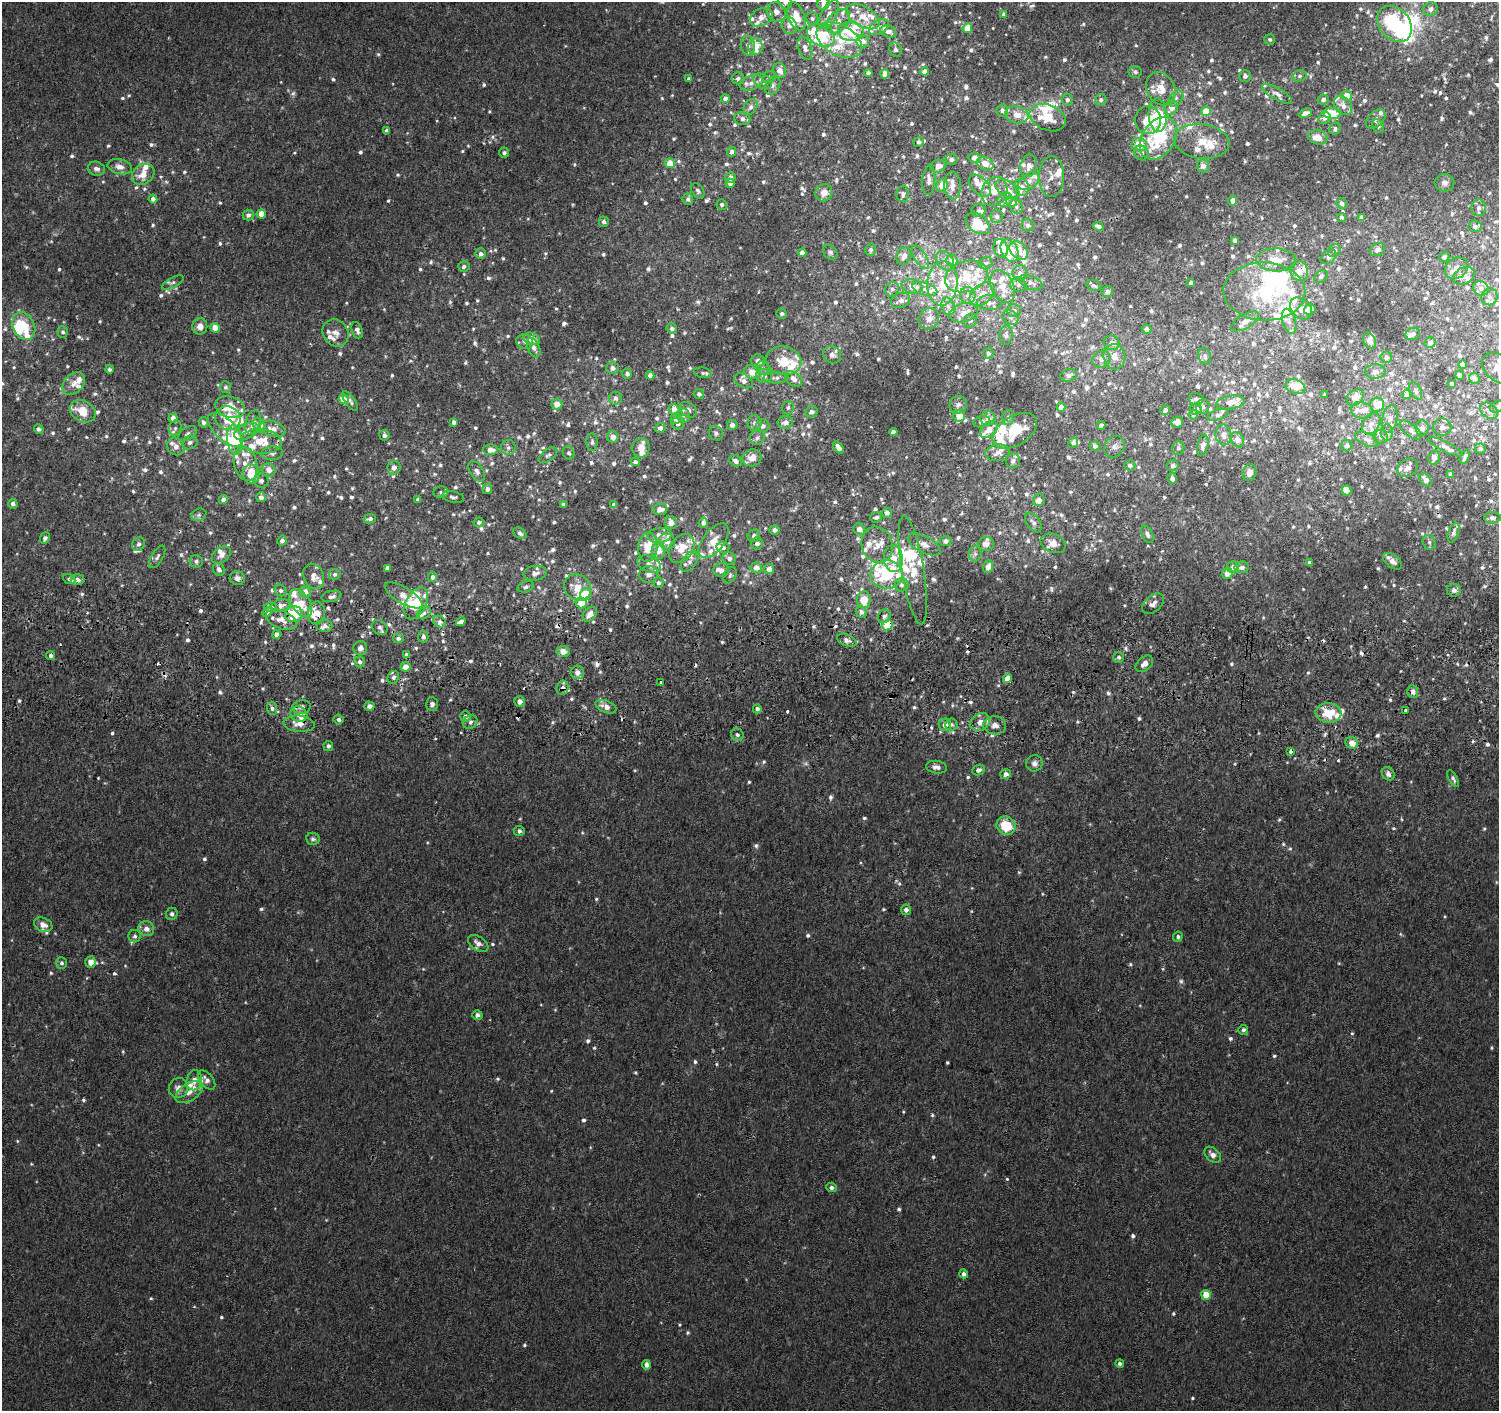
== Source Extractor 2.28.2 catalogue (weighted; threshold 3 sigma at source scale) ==
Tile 5 of 3 x 3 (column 2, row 2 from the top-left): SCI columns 1503-2999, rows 1684-3092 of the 4511 x 4830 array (HDU 1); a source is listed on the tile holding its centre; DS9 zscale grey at full resolution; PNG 1501 x 1413 px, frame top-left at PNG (2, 2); each listed source drawn as its Kron ellipse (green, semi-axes under 4 px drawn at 4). Shown black and unused: <1% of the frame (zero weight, under 2 of 3 exposures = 3% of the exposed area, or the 3 px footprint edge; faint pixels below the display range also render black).
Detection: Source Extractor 2.28.2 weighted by HDU 2 'WHT'; one run over the whole footprint, this tile lists its part. Background 0.00209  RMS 0.0036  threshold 0.0164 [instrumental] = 3 sigma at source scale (4.5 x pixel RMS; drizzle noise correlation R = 1.50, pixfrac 1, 0.0396/0.0396 arcsec/px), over >= 5 px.
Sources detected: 1312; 2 too faint to see at this stretch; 2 inside a brighter object's white glare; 20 cosmic-ray / hot-pixel residue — neither listed nor drawn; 197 inside a brighter listed object's ellipse — not listed separately; of the other 1091, all 500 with FLUX_AUTO >= 0.914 (the completeness limit of this list) listed and drawn (591 fainter detections not listed), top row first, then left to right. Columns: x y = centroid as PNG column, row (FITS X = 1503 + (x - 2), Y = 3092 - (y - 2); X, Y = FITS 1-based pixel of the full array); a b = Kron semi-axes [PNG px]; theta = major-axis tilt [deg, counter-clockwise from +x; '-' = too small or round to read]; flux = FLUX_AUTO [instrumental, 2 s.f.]
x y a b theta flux
785 2 8 6 -58 1.5
823 4 6 6 - 2.6
1430 9 7 6 - 1.8
776 12 10 8 -50 2.8
829 14 16 8 61 3.5
1004 14 4 4 - 1.3
796 16 14 8 -71 5.2
761 17 12 8 26 3
863 17 18 10 -30 6
812 18 6 6 - 0.91
838 21 14 9 48 3.5
1394 24 20 15 -50 25
789 26 8 7 - 1.9
879 27 11 6 29 1.7
967 28 5 4 - 4.4
851 31 13 9 -3 13
888 31 8 6 -18 2.1
821 35 14 11 -22 14
1270 39 5 5 - 0.95
839 40 24 15 -29 10
863 41 7 6 - 2
748 46 10 7 -84 2.3
755 47 8 7 - 6.1
805 48 12 6 -71 2.2
895 49 7 6 - 1.1
780 70 8 6 -65 3.2
925 72 4 4 - 2.7
1135 72 6 6 - 1.1
868 73 4 4 - 1.4
885 74 4 4 - 3.8
1245 76 5 5 - 1.3
1299 76 7 5 17 1
769 77 7 5 28 0.93
738 78 6 6 - 1.1
689 79 4 4 - 1.3
762 81 10 6 -33 1.9
751 83 12 7 20 2.2
772 85 10 7 58 1.4
1161 89 17 14 -62 5.3
1277 94 17 5 -30 1.9
1347 95 5 5 - 4.8
725 98 4 4 - 1.9
1176 99 9 6 50 1.4
1067 100 6 5 - 1
1101 100 6 5 - 1.1
1323 100 6 5 - 1.2
1343 106 11 7 -49 2.5
751 107 8 6 59 1.3
1171 108 7 6 - 3.6
1002 110 6 6 - 1.4
1206 111 5 4 - 7
1305 113 7 4 27 1.5
1332 113 9 5 -5 8.3
1017 115 12 8 -14 3.9
1158 115 17 9 -87 11
1048 118 19 12 -21 7.8
1324 118 6 5 - 1.3
742 119 8 6 -9 1.4
1376 119 12 7 43 1.6
1148 120 14 13 - 8.7
1378 126 7 5 -62 1
1335 129 6 5 - 1.1
387 130 4 3 - 0.97
1318 137 10 7 -12 4.3
1158 138 23 16 56 24
1202 141 28 17 -7 8.6
919 142 5 5 - 1.2
1139 145 8 6 -17 6.5
731 152 5 4 - 1.6
504 153 5 5 - 1
1141 153 8 7 - 1.3
974 158 6 5 - 2.7
951 159 6 5 - 1.2
670 163 5 4 - 6.1
985 163 9 6 -26 3.5
938 166 8 6 16 2.6
1029 166 11 8 76 2.6
1203 166 6 6 - 2.2
120 167 12 7 -12 2.9
96 169 8 7 - 1.7
143 174 12 9 38 5.2
730 177 5 5 - 2
1051 177 20 12 90 4.1
929 180 15 6 86 2
1029 181 11 7 34 2.3
730 183 4 4 - 1.4
1444 183 10 8 3 1.7
942 185 6 6 - 4.1
953 185 14 8 -88 2.9
980 186 13 8 -44 3.6
1022 187 8 7 - 3.1
1007 189 13 7 -34 2.8
698 191 8 5 -56 1
994 192 15 12 62 4.4
824 193 9 8 - 3.4
903 194 8 6 90 1.5
153 199 4 4 - 1.5
688 199 5 5 - 1.2
1005 200 8 7 - 1.7
1233 201 5 4 - 2.4
1011 202 5 5 - 2.1
1342 203 5 5 - 1.3
722 204 5 5 - 0.93
1016 206 7 6 - 0.96
1479 208 8 7 - 1.8
978 211 7 6 - 0.98
261 214 4 4 - 4.8
248 215 5 5 - 1.4
997 216 7 6 - 1.1
1341 217 4 4 - 0.93
1361 217 4 4 - 1.6
604 222 5 5 - 1.2
978 223 13 9 -36 9.1
1028 225 6 6 - 1.2
1098 226 5 4 - 1.7
1475 226 6 6 - 1.3
1235 240 4 4 - 1.2
1001 248 9 7 -77 5.1
1378 249 8 6 29 1.8
871 250 6 5 - 0.97
1010 250 12 8 -62 11
1019 250 10 7 -44 3.7
1335 251 7 6 - 1
830 252 8 6 -47 0.92
802 253 4 4 - 2
481 254 5 5 - 1.5
904 256 9 7 68 2.5
920 257 13 6 -59 1.8
1328 257 8 6 38 1.1
1444 257 5 4 - 1.1
1276 260 20 11 -2 7
945 261 10 8 -51 2.4
952 261 6 5 - 3.4
985 263 7 6 - 1
464 267 6 5 - 1.2
1456 268 12 10 36 2.9
1299 271 10 9 - 4.3
1020 273 8 7 - 1.8
966 276 22 15 18 16
1321 276 8 5 40 0.99
1464 276 11 8 30 2.6
173 282 12 5 27 1.1
942 283 22 15 86 11
1031 283 12 6 -22 1.8
1191 283 4 4 - 1.3
1018 285 8 7 - 1.4
912 286 10 7 -13 4.6
1003 286 17 11 -66 5.6
1094 286 8 5 -17 0.92
1481 288 8 7 - 2.2
892 289 7 6 - 1.2
925 289 13 6 -15 2.2
1264 291 41 29 -2 33
1107 292 6 5 - 1.3
982 294 15 9 40 3.7
968 295 8 7 - 1.8
1490 297 8 8 - 1.5
901 300 10 7 23 2
989 303 12 7 -1 2.4
948 306 9 6 -73 1.6
1301 308 12 9 -44 2.9
1310 309 6 5 - 4.7
1014 310 7 6 - 1.3
964 313 14 9 14 3.9
782 314 5 5 - 0.97
1010 318 8 6 -37 1.2
929 319 11 10 - 3.4
970 321 7 6 - 0.98
1245 321 16 7 30 2.5
1289 321 13 6 -74 2.1
24 326 14 10 -64 8.5
200 326 8 7 - 2.7
215 328 5 4 - 5.6
672 329 5 5 - 1.2
1147 329 5 4 - 1.4
357 330 8 5 -72 1.7
63 332 5 5 - 0.93
335 333 14 12 -56 3.1
1413 334 7 6 - 1.1
1006 335 9 6 88 1.2
532 339 8 6 -18 3.8
525 341 8 7 - 1.5
1370 341 8 6 -66 1.6
1112 343 8 7 - 2.7
1430 343 5 5 - 1.3
534 348 10 6 -67 1.5
988 353 5 5 - 1
832 355 9 8 - 2
1205 356 8 6 -72 1
1114 357 13 11 -82 4.1
1386 357 6 5 - 1.1
1101 359 9 8 - 2.3
758 361 6 6 - 1.8
784 361 18 14 -14 8.7
1463 365 4 4 - 2.3
612 368 6 6 - 1.9
763 368 7 7 - 1.2
1498 368 18 13 -41 5.6
109 369 4 4 - 0.94
1375 371 10 7 2 1.8
752 372 9 6 -24 4.3
703 373 9 5 -9 0.98
627 374 5 5 - 0.98
650 375 4 4 - 1.6
1069 375 8 6 19 1.7
1460 375 4 4 - 1.7
764 376 8 7 - 1.9
776 378 12 5 1 1.3
1474 378 6 5 - 1.4
794 379 9 6 -43 2.2
744 381 10 6 -30 2
1451 383 3 3 - 0.97
74 384 13 9 46 2.9
225 387 6 5 - 0.96
1295 387 10 7 -21 4.7
1416 391 9 5 -61 1.1
699 394 5 5 - 1.1
1407 394 4 4 - 2
1325 395 4 3 - 1.3
616 398 6 6 - 1.5
1355 398 9 7 42 3.9
344 399 5 4 - 4
1196 399 7 5 -13 1.3
350 401 11 5 -55 1.2
1230 402 14 6 9 2.7
557 404 5 5 - 4.2
958 405 9 8 - 1.5
1377 405 7 6 - 5.8
230 407 15 10 -19 7.8
1061 407 4 4 - 2.2
1203 407 7 6 - 1.3
1498 407 8 5 23 1.4
788 408 7 6 - 0.92
674 409 5 5 - 3.7
1196 409 6 5 - 1.5
688 410 9 7 -38 1.9
1165 410 5 4 - 1.2
1361 410 11 8 -15 1.8
83 411 13 10 -31 7.7
1489 411 10 7 -36 1.7
811 412 6 5 - 1.6
1193 414 5 5 - 1.2
1218 415 11 5 18 1.1
683 416 7 6 - 1.2
959 416 6 6 - 4.6
1008 417 7 5 -90 1
173 418 4 4 - 2.2
228 418 13 11 -21 11
676 418 5 5 - 2.8
988 418 7 7 - 2.5
1390 419 14 7 78 2.1
203 422 5 4 - 1.2
253 422 12 7 73 2.7
454 422 4 4 - 1.5
785 422 8 6 11 2.5
981 422 8 5 17 1
1177 422 6 5 - 2.8
678 423 7 6 - 1.6
755 423 8 7 - 1.6
1371 423 12 8 59 2.3
259 425 7 6 - 4.4
732 425 5 5 - 1.7
1101 425 4 4 - 1.5
763 426 6 6 - 1.6
1442 427 9 8 - 1.7
175 428 8 6 70 1
660 428 5 5 - 1.3
1422 428 8 6 -82 1.4
39 429 5 4 - 1.4
273 429 13 7 -15 3.1
225 430 21 10 -44 4.5
989 430 10 6 39 3.6
1411 430 13 6 -39 1.7
247 431 13 7 24 3.3
1015 431 24 14 32 15
893 432 4 4 - 2.1
716 433 7 7 - 1.1
1387 433 8 6 88 1.2
187 434 10 6 34 1.3
384 435 5 5 - 1.4
1223 435 10 8 -83 2
613 437 6 5 - 2.7
1381 437 7 7 - 1.2
757 438 8 7 - 1.4
1367 439 12 6 -25 1.7
235 440 15 8 -83 15
1238 440 8 6 -67 2.4
261 441 21 12 -5 8.4
190 442 8 6 25 1.2
592 442 9 5 -86 0.99
1073 443 5 5 - 1.3
1203 445 11 5 79 1.7
176 446 9 8 - 2
1095 446 5 5 - 1.1
1347 446 6 5 - 1.5
838 447 7 4 -55 1.9
1114 447 11 9 56 1.8
1445 447 19 5 -27 1.8
508 448 7 7 - 1.3
641 448 10 8 84 3.3
1178 448 7 6 - 1.1
1480 449 5 5 - 1
490 450 7 5 -1 3.3
272 453 10 7 5 1.3
569 453 7 5 -60 0.93
997 453 12 8 8 2.7
548 455 10 5 37 1.1
1465 457 7 3 61 1
752 458 9 8 - 4.1
1434 458 7 5 73 1.9
735 461 6 5 - 1.5
1013 461 7 7 - 1.6
635 462 4 4 - 1.4
246 464 17 11 -76 5.2
1130 465 6 5 - 1.1
1173 466 5 5 - 1.3
394 468 7 6 - 2.2
1407 468 11 8 28 1.8
269 470 7 6 - 2.9
477 471 11 6 -56 1.7
1249 472 8 6 76 2.4
251 474 10 8 -80 9.6
1451 475 4 4 - 1.7
1172 478 6 4 -89 1.3
1426 480 7 5 -54 2.5
261 481 7 7 - 1.2
487 489 5 5 - 1.4
1347 490 5 5 - 7.9
441 492 7 6 - 0.98
261 497 5 5 - 1.8
453 497 11 5 -11 1
418 499 4 4 - 1.1
223 500 4 4 - 1.9
1039 500 6 5 - 2.4
13 504 5 4 - 1.6
564 504 4 3 - 1.2
614 505 4 4 - 1.8
660 509 7 5 2 2.5
887 513 5 5 - 2.1
199 515 8 6 22 0.95
876 517 6 5 - 1.1
1492 518 8 5 0 1.1
370 519 6 4 10 1.2
479 522 5 5 - 1
1033 522 11 6 -55 1.6
671 523 6 6 - 2.9
703 523 5 5 - 1.4
859 529 6 5 - 3.1
775 530 5 4 - 1.4
520 533 7 5 -31 1.3
1454 533 10 5 72 1.2
1147 534 9 5 -64 1.3
660 535 12 7 5 3.1
754 536 6 6 - 1.4
45 538 6 4 65 1.5
282 541 5 4 - 1.6
667 541 8 7 - 2.9
714 541 20 10 52 5
946 541 6 5 - 1.6
1429 542 7 6 - 0.94
757 543 6 6 - 1.5
1053 543 13 9 -22 3.5
139 544 7 6 - 1.4
924 544 18 8 -28 2.9
986 544 8 7 - 2.4
877 545 18 15 -72 5.2
648 547 15 9 84 8.2
682 548 16 11 56 6
723 548 6 5 - 1.1
658 551 8 7 - 3.7
975 554 7 6 - 1.2
221 555 10 7 37 2.1
157 557 12 5 60 1.3
729 558 7 6 - 1.6
893 559 13 9 -87 5.3
196 561 6 6 - 1
1392 561 11 6 -38 2.2
689 562 11 7 54 1.7
1309 563 4 3 - 1.1
649 564 12 8 -27 2.4
988 567 6 5 - 2.8
1233 567 6 5 - 1.8
1242 567 7 6 - 1.8
387 568 4 4 - 1.7
756 568 5 5 - 3
769 569 5 5 - 2.8
219 570 7 5 -61 1.4
721 570 8 7 - 2.2
913 570 55 11 -81 11
535 573 12 7 8 1.8
1227 573 6 5 - 2.8
335 574 6 5 - 1.1
649 574 9 8 - 2.4
887 574 16 14 5 18
730 575 9 6 63 1
314 576 13 10 -67 2.8
432 577 5 4 - 1.1
237 578 8 7 - 1.6
69 579 6 5 - 1
78 580 7 5 -4 1.4
658 583 5 5 - 1
901 585 7 6 - 1.1
526 587 8 5 16 0.95
577 587 14 12 -40 5.9
280 590 6 5 - 0.95
1454 590 7 6 - 1.5
305 592 6 5 - 3
585 594 5 5 - 6.5
404 595 21 8 -31 3.8
331 596 10 5 12 1.5
864 600 8 7 - 5.6
301 603 15 9 -56 6.3
416 603 17 10 61 8.9
581 603 5 5 - 3.7
1153 604 12 8 40 2
281 605 9 6 15 2
271 607 6 5 - 1
267 612 5 4 - 2
861 612 6 5 - 1.1
316 613 11 8 86 5.4
424 613 7 5 37 1.3
294 614 9 8 - 14
590 614 8 6 48 3.4
884 616 7 6 - 0.94
281 620 16 9 -20 3.8
461 621 5 4 - 1.8
440 622 7 5 -32 1.3
887 625 6 4 44 9.7
325 626 8 6 -8 1.5
380 627 8 6 -38 1.2
277 635 4 4 - 2
423 636 6 5 - 1.5
398 638 5 5 - 1.4
847 640 10 6 -22 1.5
360 648 7 6 - 1.9
563 651 6 5 - 3.3
407 655 4 4 - 1.7
51 656 4 4 - 1.2
1119 657 5 5 - 1.1
360 662 5 5 - 1.2
1144 664 10 6 39 2.2
405 667 5 5 - 3.4
577 672 7 6 - 2.7
393 677 6 5 - 0.99
1007 678 4 4 - 2.6
661 682 3 3 - 0.98
563 688 7 6 - 1.5
1413 691 6 5 - 1.8
520 701 5 5 - 1.9
432 704 7 6 - 1.6
369 706 5 4 - 1.9
302 707 9 6 7 1.8
606 707 11 6 -22 3.2
272 708 6 5 - 1.1
757 709 4 4 - 1.4
1406 710 3 3 - 6.1
1328 713 13 9 -3 11
299 714 9 7 -25 2.9
466 716 5 5 - 2
338 719 5 5 - 1.3
470 722 8 6 35 1.3
980 722 10 8 33 2.9
299 724 15 8 -5 3.6
951 724 6 6 - 1.1
945 725 6 6 - 2.9
995 725 11 9 -5 2.9
737 735 6 6 - 1.1
1352 743 6 5 - 3.2
328 746 5 5 - 1.2
1291 751 4 3 - 0.98
1034 763 8 8 - 1.8
936 767 10 6 -7 1.8
978 770 6 5 - 1.5
1006 774 5 5 - 1.9
1388 774 7 6 - 1.8
1453 779 9 4 -62 1
1006 826 10 9 - 9.6
519 831 5 5 - 1.2
313 839 7 6 - 1.1
906 910 5 5 - 1.7
172 914 6 6 - 1.1
43 925 9 7 -22 2.6
146 929 8 7 - 2.5
135 936 6 6 - 0.98
1178 937 5 5 - 0.96
478 943 11 7 -34 2.4
91 962 6 5 - 3
62 963 5 5 - 0.94
477 1015 5 4 - 1.4
1243 1030 5 5 - 0.99
194 1080 10 7 78 2.4
207 1080 11 6 -52 1.8
178 1088 10 9 - 2.6
189 1092 15 8 34 3.3
1213 1155 9 6 -43 2.2
831 1187 5 4 - 1.3
964 1274 4 4 - 1.3
1206 1295 5 5 - 7.5
1120 1363 4 4 - 1
646 1365 5 4 - 1.9
Overlapping masked pixels (flux is a lower limit): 7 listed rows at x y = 895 49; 316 613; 294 614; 887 625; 563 688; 299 724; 1291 751
Isophote crosses this tile's border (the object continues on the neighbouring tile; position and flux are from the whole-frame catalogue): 4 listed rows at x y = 785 2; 823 4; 1498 368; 1498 407